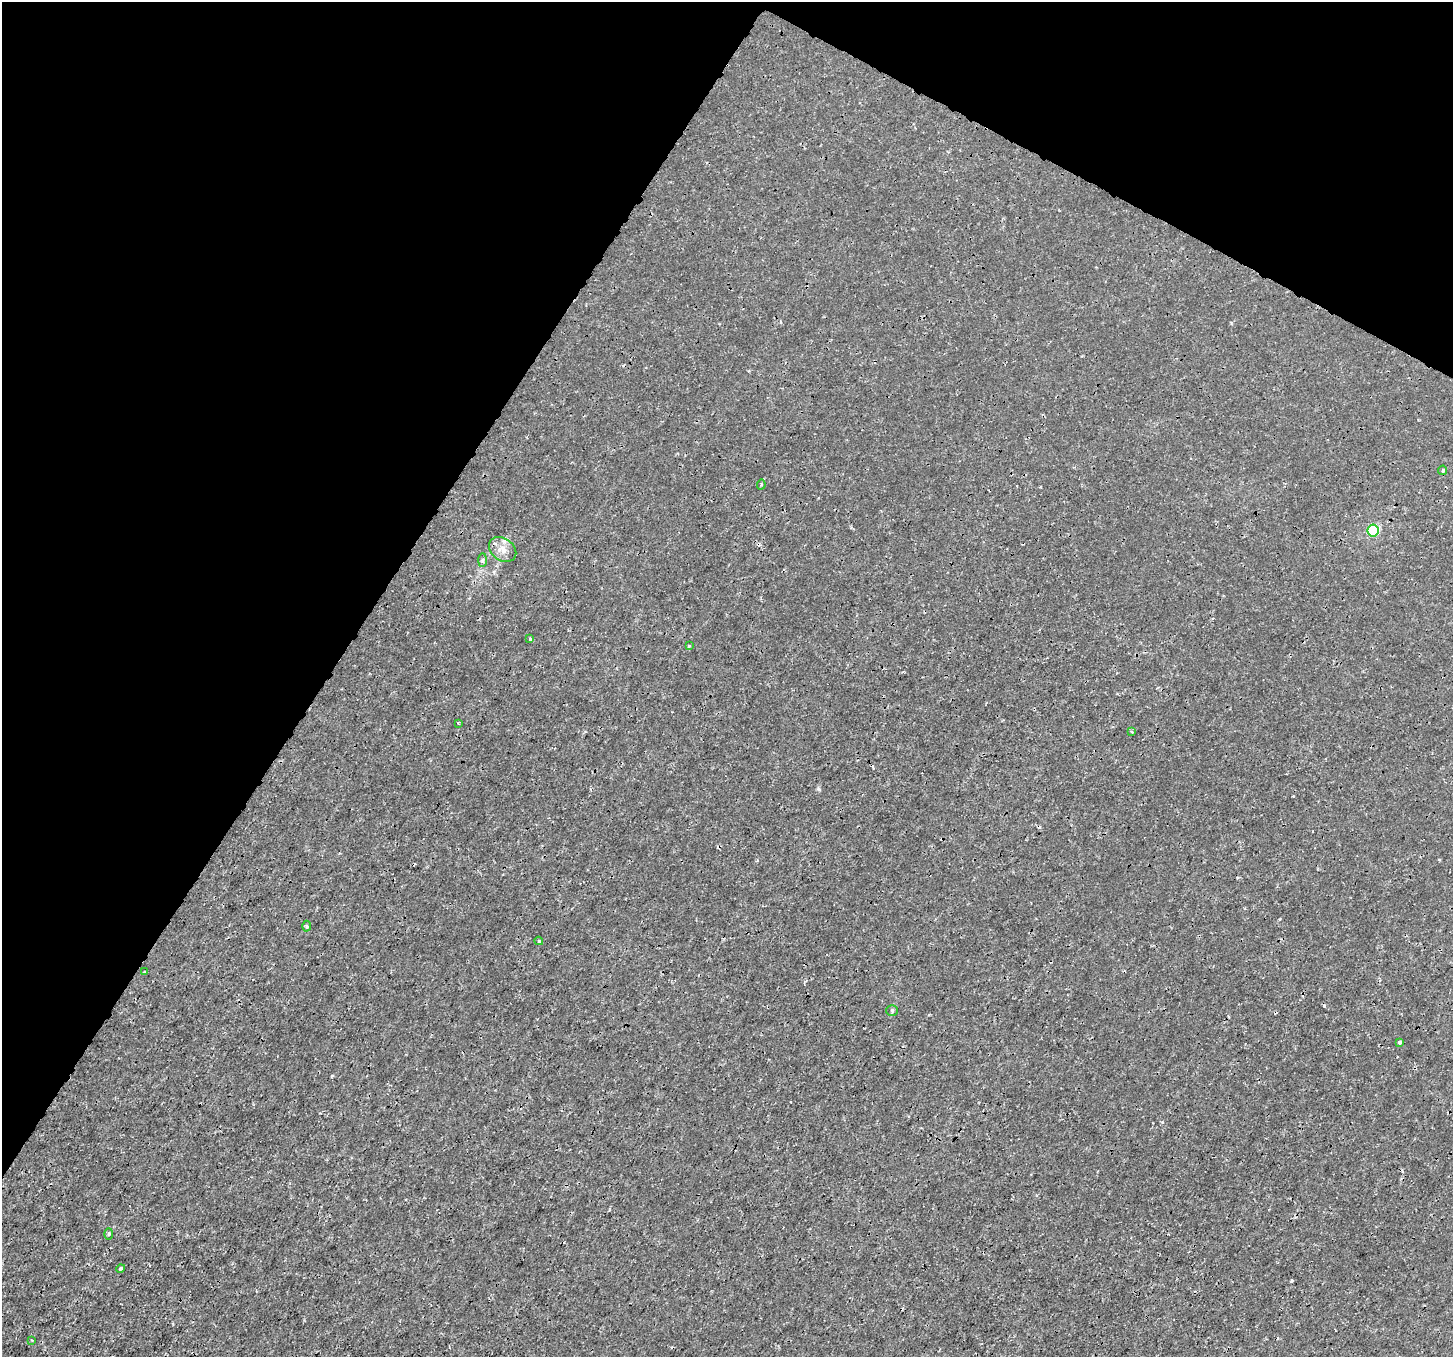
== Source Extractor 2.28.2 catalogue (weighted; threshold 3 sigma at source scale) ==
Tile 2 of 4 x 4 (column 2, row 1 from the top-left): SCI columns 1484-2934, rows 4311-5665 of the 5878 x 5975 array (HDU 1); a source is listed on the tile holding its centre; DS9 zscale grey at full resolution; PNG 1455 x 1359 px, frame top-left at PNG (2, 2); each listed source drawn as its Kron ellipse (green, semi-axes under 4 px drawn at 4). Shown black and unused: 30% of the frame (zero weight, under 3 of 4 exposures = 5% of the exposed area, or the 3 px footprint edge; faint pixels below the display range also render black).
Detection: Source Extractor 2.28.2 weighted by HDU 2 'WHT'; one run over the whole footprint, this tile lists its part. Background -9.67e-05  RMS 0.001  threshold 0.0045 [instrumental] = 3 sigma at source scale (4.5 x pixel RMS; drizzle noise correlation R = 1.50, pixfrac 1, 0.0396/0.0396 arcsec/px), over >= 5 px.
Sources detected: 21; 4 cosmic-ray / hot-pixel residue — neither listed nor drawn; the other 17 listed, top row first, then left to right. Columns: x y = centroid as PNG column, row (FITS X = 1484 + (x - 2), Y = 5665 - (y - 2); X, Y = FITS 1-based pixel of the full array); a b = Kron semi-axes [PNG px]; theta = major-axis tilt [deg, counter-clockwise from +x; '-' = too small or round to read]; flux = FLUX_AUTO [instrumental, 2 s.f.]
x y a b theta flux
1443 470 4 4 - 0.22
761 485 5 3 - 0.11
1373 531 6 5 - 7.6
503 549 15 11 -36 0.93
482 560 7 4 89 0.18
530 639 3 3 - 0.21
689 646 3 3 - 0.1
458 723 3 2 - 0.084
1132 732 3 2 - 0.18
307 926 5 3 - 0.12
539 941 4 4 - 0.13
145 972 3 3 - 0.18
892 1011 5 5 - 0.15
1400 1042 3 3 - 0.29
109 1234 6 4 88 0.12
121 1268 4 4 - 0.14
32 1340 3 3 - 0.082
Unlisted compact peaks at least as high as the median listed source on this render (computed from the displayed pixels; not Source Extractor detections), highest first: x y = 819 789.